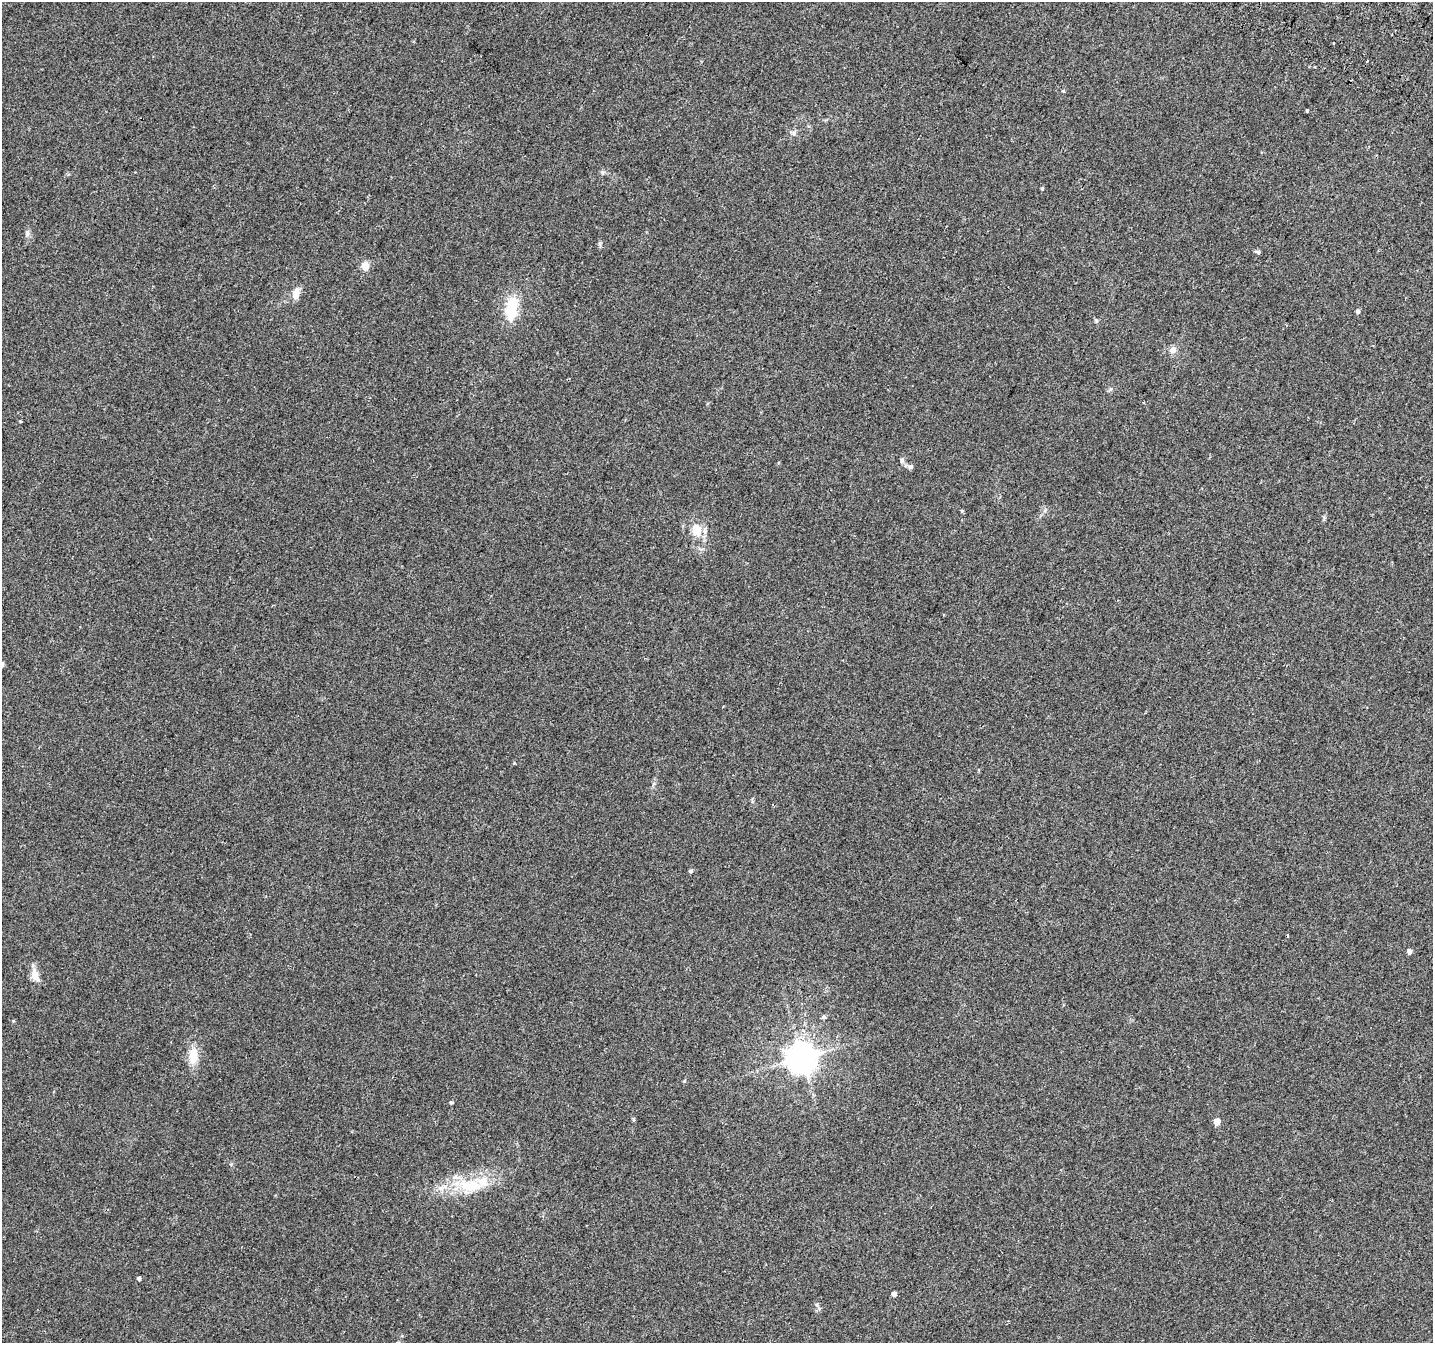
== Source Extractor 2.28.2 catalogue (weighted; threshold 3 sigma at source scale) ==
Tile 10 of 4 x 4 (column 2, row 3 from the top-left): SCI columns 1469-2899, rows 1662-3002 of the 5790 x 5939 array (HDU 1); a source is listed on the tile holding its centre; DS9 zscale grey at full resolution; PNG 1435 x 1345 px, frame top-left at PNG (2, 2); no overlay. Shown black and unused: <1% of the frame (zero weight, under 2 of 3 exposures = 3% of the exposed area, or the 3 px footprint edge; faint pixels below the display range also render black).
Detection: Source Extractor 2.28.2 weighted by HDU 2 'WHT'; one run over the whole footprint, this tile lists its part. Background 0.0882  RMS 0.0083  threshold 0.0372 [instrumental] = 3 sigma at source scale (4.5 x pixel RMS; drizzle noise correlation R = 1.50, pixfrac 1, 0.0396/0.0396 arcsec/px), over >= 5 px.
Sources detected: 32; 1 inside a brighter listed object's ellipse — not listed separately; the other 31 listed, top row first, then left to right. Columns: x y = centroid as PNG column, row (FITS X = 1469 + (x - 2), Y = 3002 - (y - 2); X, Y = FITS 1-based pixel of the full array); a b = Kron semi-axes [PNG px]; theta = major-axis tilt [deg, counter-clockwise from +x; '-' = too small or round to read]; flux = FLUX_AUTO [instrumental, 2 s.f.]
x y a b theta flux
1367 61 3 3 - 1.4
1063 91 4 3 - 1.4
1307 110 3 3 - 4.3
603 172 7 4 18 1.4
1042 189 4 4 - 0.87
27 233 10 5 -77 2.5
1257 252 8 4 -21 1.4
365 266 5 5 - 21
296 293 14 9 77 6.8
511 308 35 15 83 24
1358 311 5 4 - 2
1096 320 6 4 -20 1.1
1173 350 10 8 48 4.2
21 422 4 2 - 0.83
902 460 8 5 82 2.2
910 467 7 6 - 2.3
962 511 6 3 -72 0.86
696 530 19 15 86 14
691 871 5 4 - 1.5
1409 952 5 4 - 3.7
35 975 19 10 -74 7.7
824 1017 6 5 - 1.6
193 1056 23 12 86 13
802 1058 9 9 - 1300
684 1081 5 4 - 0.83
451 1102 5 4 - 1.1
1217 1121 5 5 - 11
468 1186 31 18 -8 32
139 1278 4 4 - 2
894 1294 4 4 - 4.3
817 1305 7 4 -71 1.5
Unlisted compact peaks at least as high as the median listed source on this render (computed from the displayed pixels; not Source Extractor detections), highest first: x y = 13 1021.